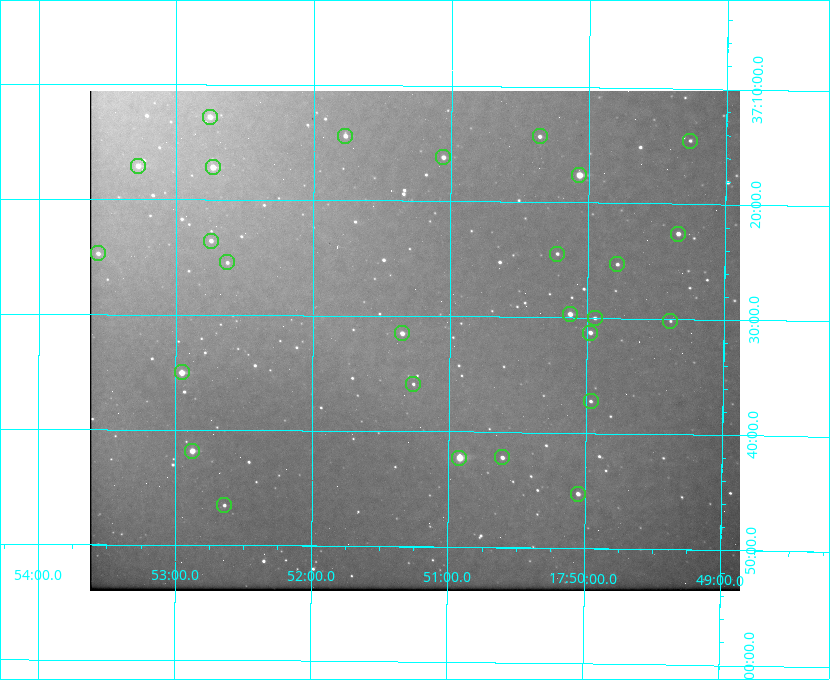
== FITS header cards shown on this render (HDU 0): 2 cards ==
NAXIS1  =                  650 / Width of table row in bytes
NAXIS2  =                  500 / Number of rows in table

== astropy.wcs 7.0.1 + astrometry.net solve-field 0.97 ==
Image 650 x 500 px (HDU 0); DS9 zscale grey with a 90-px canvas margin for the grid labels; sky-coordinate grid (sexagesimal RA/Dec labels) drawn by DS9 from the SOLVED WCS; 27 Tycho-2 reference stars matched to detected sources circled (green)
Header WCS: none
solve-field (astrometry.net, Tycho-2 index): SOLVED blind (the file carries no WCS)
Solved WCS: RA---TAN-SIP/DEC--TAN-SIP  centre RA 17:51:15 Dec +37:32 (267.81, +37.54 deg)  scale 5.21 arcsec/px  FOV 56.4' x 43.4'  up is +180 deg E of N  parity flipped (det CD > 0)
(file carries no celestial WCS; the grid is the blind solution)
Tycho-2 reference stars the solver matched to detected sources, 27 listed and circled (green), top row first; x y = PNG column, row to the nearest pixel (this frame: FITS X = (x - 90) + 1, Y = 500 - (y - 91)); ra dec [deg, ICRS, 3 dp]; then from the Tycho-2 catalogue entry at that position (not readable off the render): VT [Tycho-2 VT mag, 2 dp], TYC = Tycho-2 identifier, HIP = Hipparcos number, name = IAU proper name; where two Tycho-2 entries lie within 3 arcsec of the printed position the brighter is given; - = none
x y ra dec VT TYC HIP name
210 117 268.189 +37.213 9.71 2620-542-1 - -
345 136 267.943 +37.240 10.39 2620-505-1 - -
540 136 267.589 +37.238 11.09 2619-212-1 - -
690 141 267.316 +37.242 12.03 2619-611-1 - -
443 157 267.764 +37.270 10.17 2620-784-1 - -
138 166 268.319 +37.285 9.88 2620-536-1 - -
213 167 268.183 +37.286 8.98 2620-786-1 87506 -
579 175 267.517 +37.293 8.96 2619-379-1 - -
678 234 267.335 +37.377 10.60 2619-634-1 - -
211 241 268.186 +37.393 10.44 2620-175-1 - -
98 253 268.392 +37.412 10.60 2620-800-1 - -
557 254 267.555 +37.408 11.50 2619-358-1 - -
227 262 268.156 +37.424 11.25 2620-712-1 - -
617 264 267.445 +37.422 11.17 2619-451-1 - -
570 314 267.531 +37.495 10.07 2619-274-1 - -
595 318 267.485 +37.500 11.33 2619-40-1 - -
670 321 267.347 +37.503 12.15 3088-638-1 - -
402 333 267.836 +37.525 9.96 3089-889-1 - -
590 333 267.494 +37.522 10.35 3088-270-1 - -
182 372 268.239 +37.584 8.64 3089-755-1 - -
413 384 267.815 +37.598 11.54 3089-1081-1 - -
591 401 267.491 +37.621 11.40 3088-1284-1 - -
192 451 268.219 +37.697 8.93 3089-671-1 - -
502 457 267.652 +37.703 11.04 3089-693-1 - -
459 458 267.730 +37.705 8.13 3089-1203-1 87349 -
578 494 267.512 +37.755 10.10 3089-2332-1 - -
224 505 268.159 +37.775 11.22 3089-2245-1 - -